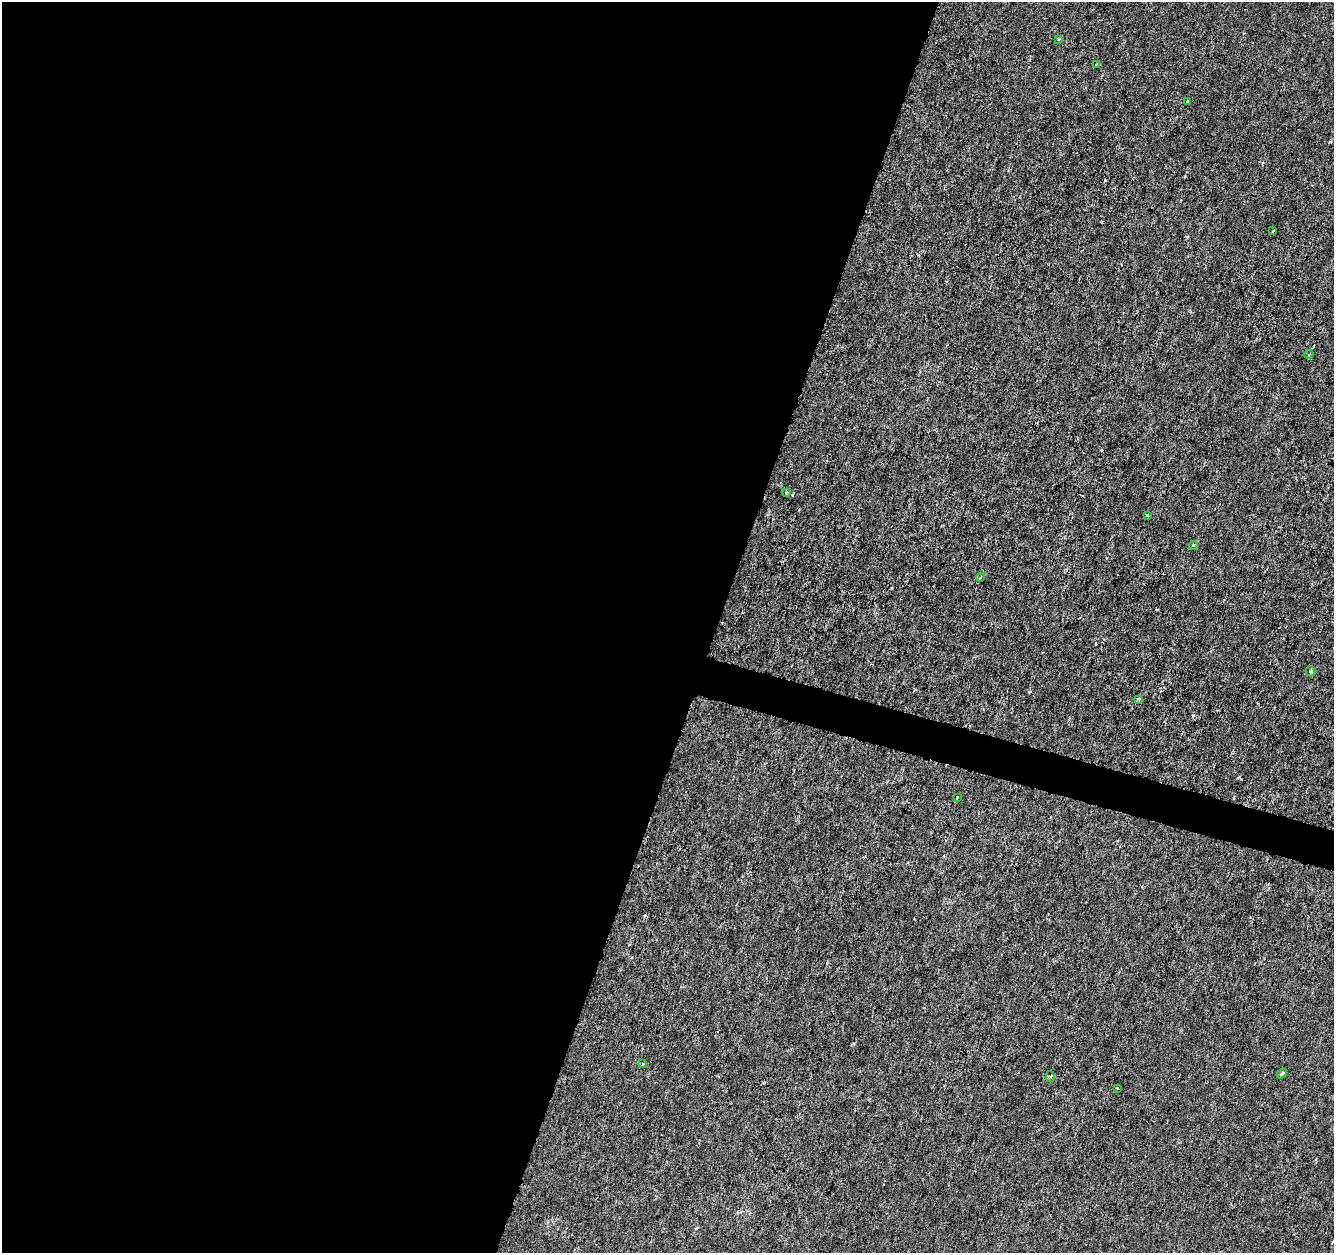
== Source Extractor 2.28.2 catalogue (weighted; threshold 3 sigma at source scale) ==
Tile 5 of 4 x 4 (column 1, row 2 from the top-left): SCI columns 1-1332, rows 2718-3968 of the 5338 x 5500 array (HDU 1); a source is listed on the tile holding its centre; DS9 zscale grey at full resolution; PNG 1336 x 1255 px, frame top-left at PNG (2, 2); each listed source drawn as its Kron ellipse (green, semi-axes under 4 px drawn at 4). Shown black and unused: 55% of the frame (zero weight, under 3 of 6 exposures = <1% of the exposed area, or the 3 px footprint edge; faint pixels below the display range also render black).
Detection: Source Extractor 2.28.2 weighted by HDU 2 'WHT'; one run over the whole footprint, this tile lists its part. Background -2.84e-04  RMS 0.0012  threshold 0.0051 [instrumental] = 3 sigma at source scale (4.09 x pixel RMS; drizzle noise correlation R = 1.36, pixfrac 0.8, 0.0396/0.0396 arcsec/px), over >= 5 px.
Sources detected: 17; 1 cosmic-ray / hot-pixel residue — neither listed nor drawn; the other 16 listed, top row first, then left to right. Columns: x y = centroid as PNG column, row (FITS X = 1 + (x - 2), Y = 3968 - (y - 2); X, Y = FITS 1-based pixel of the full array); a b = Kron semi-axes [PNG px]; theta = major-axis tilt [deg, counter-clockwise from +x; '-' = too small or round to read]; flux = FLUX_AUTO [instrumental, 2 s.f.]
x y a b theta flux
1059 39 4 4 - 0.12
1096 65 3 3 - 0.14
1187 102 3 3 - 0.14
1273 231 3 2 - 0.15
1309 354 4 3 - 0.096
786 492 4 4 - 0.12
1147 515 3 3 - 0.14
1193 545 4 4 - 0.13
981 577 4 3 - 0.11
1310 671 5 5 - 0.22
1139 699 4 4 - 0.2
957 797 3 3 - 0.17
642 1064 3 3 - 0.11
1282 1074 6 3 40 0.16
1050 1076 5 4 - 0.22
1117 1088 2 2 - 0.1